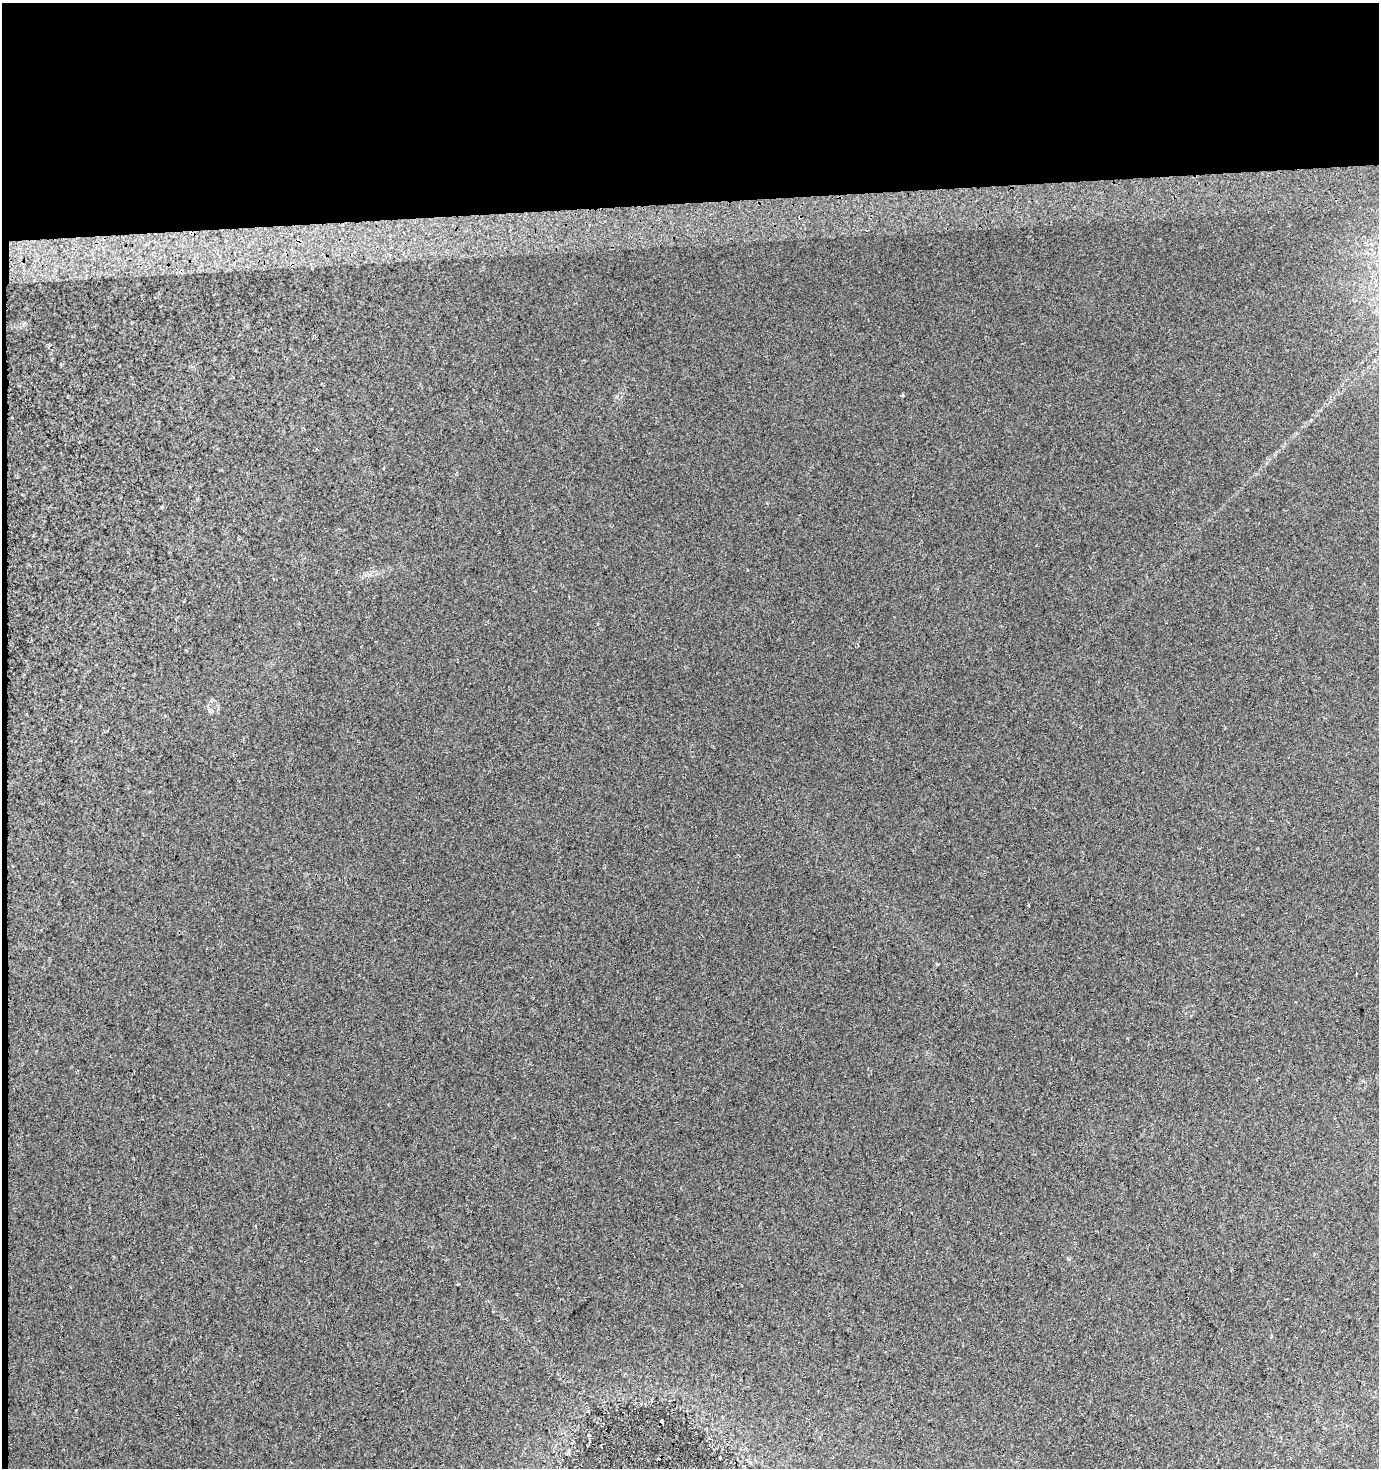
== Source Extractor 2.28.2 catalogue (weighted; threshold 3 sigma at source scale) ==
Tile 1 of 3 x 3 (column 1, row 1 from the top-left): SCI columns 1-1377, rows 2972-4437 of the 4131 x 4478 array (HDU 1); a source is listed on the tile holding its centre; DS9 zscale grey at full resolution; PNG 1381 x 1470 px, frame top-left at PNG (2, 3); no overlay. Shown black and unused: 14% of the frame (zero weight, under 2 of 3 exposures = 2% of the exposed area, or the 3 px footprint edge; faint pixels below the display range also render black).
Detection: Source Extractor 2.28.2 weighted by HDU 2 'WHT'; one run over the whole footprint, this tile lists its part. Background 0.0216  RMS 0.0095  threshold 0.0427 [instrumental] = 3 sigma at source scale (4.5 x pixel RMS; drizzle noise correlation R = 1.50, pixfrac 1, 0.0396/0.0396 arcsec/px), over >= 5 px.
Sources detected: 3; all 3 listed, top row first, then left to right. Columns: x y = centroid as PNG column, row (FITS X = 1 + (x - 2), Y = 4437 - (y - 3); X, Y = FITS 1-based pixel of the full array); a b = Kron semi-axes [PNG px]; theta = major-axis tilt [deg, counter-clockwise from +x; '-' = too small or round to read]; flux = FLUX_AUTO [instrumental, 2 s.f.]
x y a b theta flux
903 395 3 3 - 2.9
662 1421 4 3 - 1.7
720 1458 3 2 - 0.8
Overlapping masked pixels (flux is a lower limit): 1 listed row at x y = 662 1421